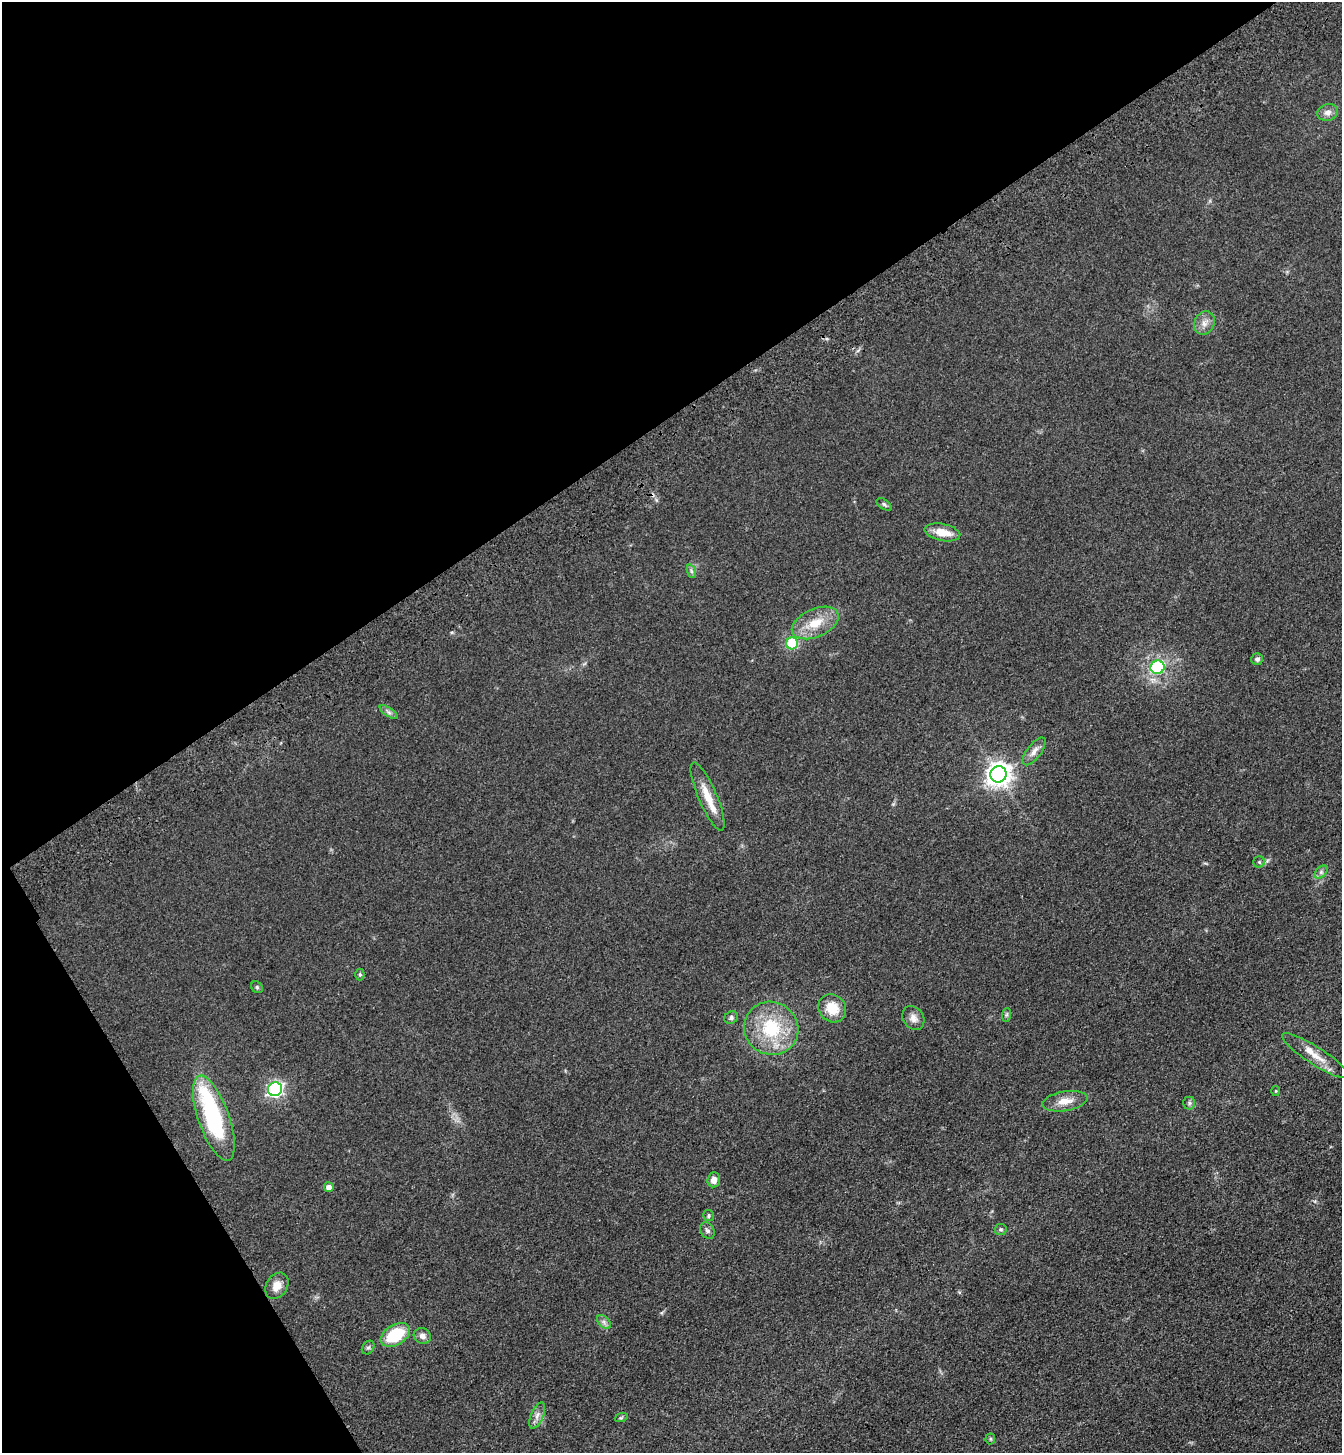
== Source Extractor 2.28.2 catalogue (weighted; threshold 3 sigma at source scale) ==
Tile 5 of 4 x 4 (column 1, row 2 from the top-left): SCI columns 233-1572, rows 3008-4458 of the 5958 x 6014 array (HDU 1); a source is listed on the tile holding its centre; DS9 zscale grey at full resolution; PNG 1344 x 1455 px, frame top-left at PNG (2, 2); each listed source drawn as its Kron ellipse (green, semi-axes under 4 px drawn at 4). Shown black and unused: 34% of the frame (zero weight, under 3 of 4 exposures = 6% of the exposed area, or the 3 px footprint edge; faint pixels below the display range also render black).
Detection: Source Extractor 2.28.2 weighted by HDU 2 'WHT'; one run over the whole footprint, this tile lists its part. Background 0.118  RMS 0.0089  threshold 0.0402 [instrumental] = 3 sigma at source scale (4.5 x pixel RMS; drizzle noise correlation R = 1.50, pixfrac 1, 0.05/0.05 arcsec/px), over >= 5 px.
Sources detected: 43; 1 inside a brighter object's white glare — neither listed nor drawn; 1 inside a brighter listed object's ellipse — not listed separately; the other 41 listed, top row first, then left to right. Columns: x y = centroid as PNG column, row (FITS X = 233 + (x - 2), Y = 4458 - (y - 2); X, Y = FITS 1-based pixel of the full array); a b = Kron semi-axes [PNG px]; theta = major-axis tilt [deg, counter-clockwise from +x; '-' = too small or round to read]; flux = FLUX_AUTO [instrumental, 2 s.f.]
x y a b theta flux
1327 112 10 8 17 5
1204 323 12 10 64 6.4
884 504 9 4 -35 1.8
942 532 18 8 -11 14
691 571 7 4 -71 1.9
815 623 25 14 24 21
792 643 6 6 - 44
1257 659 6 5 - 2.9
1157 667 7 6 - 70
389 712 10 4 -34 2.5
1034 751 16 7 53 6.1
998 774 8 8 - 760
708 797 37 9 -67 18
1259 862 5 5 - 1.7
1321 872 8 5 45 2.4
360 974 6 4 -89 1.3
257 987 6 5 - 1.4
832 1008 15 13 -47 19
1007 1015 7 4 89 1.6
731 1018 7 6 - 2.3
913 1018 13 10 -55 5.9
771 1028 27 26 - 52
1315 1056 39 9 -33 14
275 1089 7 6 - 230
1276 1091 5 3 - 0.84
1065 1101 23 9 10 12
1189 1103 6 6 - 1.8
214 1118 45 15 -71 100
714 1180 7 6 - 6.1
329 1187 5 5 - 5.3
708 1216 5 5 - 1.5
1001 1229 6 5 - 1.5
707 1231 9 6 -54 2.8
277 1286 14 10 57 9.9
604 1322 8 5 -46 2.8
395 1335 16 10 30 37
422 1336 9 7 -20 4.1
368 1348 7 5 52 1.9
537 1416 14 6 66 4.9
621 1418 6 4 19 1.2
990 1439 5 5 - 1.2